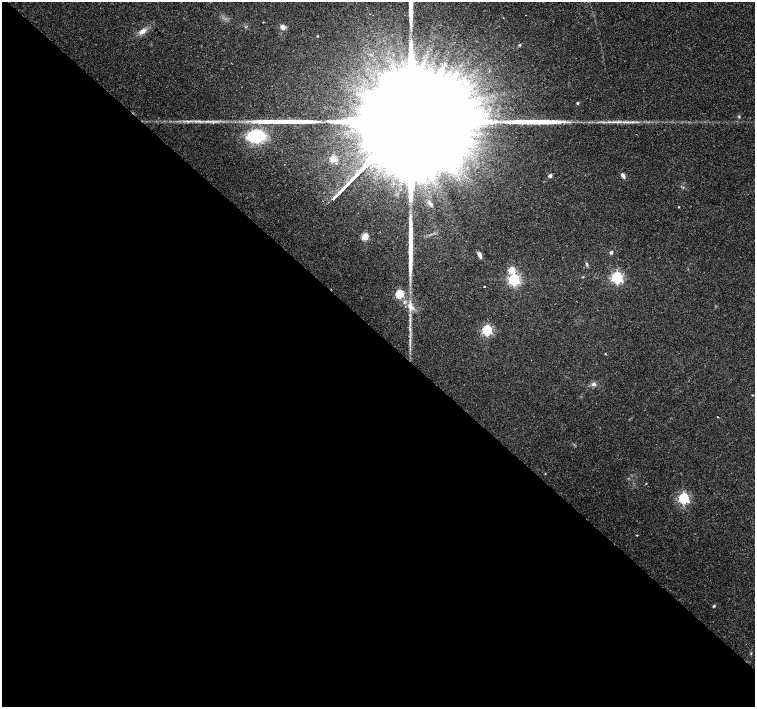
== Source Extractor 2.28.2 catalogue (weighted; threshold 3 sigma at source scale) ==
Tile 14 of 4 x 4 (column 2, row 4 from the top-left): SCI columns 1506-3010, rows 160-1568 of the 6026 x 6026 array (HDU 1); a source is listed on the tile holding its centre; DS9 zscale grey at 2 x 2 block average (1 PNG px = mean of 2 x 2 image px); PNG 757 x 709 px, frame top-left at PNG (2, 2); no overlay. Shown black and unused: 53% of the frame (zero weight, under 2 of 3 exposures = <1% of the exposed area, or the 3 px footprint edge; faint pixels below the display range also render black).
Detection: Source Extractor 2.28.2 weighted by HDU 2 'WHT'; one run over the whole footprint, this tile lists its part. Background 0.0233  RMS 0.003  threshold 0.0134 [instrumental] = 3 sigma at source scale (4.5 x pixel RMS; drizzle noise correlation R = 1.50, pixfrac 1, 0.0396/0.0396 arcsec/px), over >= 5 px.
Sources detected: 41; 1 inside a brighter object's white glare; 1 cosmic-ray / hot-pixel residue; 3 long thin detections or spike segments (spike, bleed or trail) — not listed; the other 36 listed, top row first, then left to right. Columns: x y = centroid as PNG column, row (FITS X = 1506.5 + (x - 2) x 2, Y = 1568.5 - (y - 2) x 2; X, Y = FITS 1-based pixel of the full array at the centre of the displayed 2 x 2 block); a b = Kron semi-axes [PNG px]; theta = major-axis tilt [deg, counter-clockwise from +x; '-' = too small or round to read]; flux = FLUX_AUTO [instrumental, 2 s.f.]
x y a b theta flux
263 22 2 2 - 0.37
283 27 6 5 - 2.9
142 31 10 5 33 4.7
317 36 3 2 - 0.51
520 45 3 3 - 0.81
577 103 3 3 - 0.92
490 109 6 3 58 1.8
739 116 4 3 - 0.69
401 132 117 16 45 130000
256 136 19 12 9 34
333 159 3 3 - 17
623 175 7 4 -56 2.4
550 176 3 3 - 2.4
430 204 10 5 -47 3.1
678 207 2 2 - 0.43
365 237 3 3 - 29
611 252 3 3 - 2
479 255 8 4 -59 2.4
587 264 6 3 -77 1
511 270 3 3 - 15
583 277 3 2 - 0.43
617 277 4 4 - 140
514 280 4 4 - 130
484 286 2 2 - 0.94
399 294 3 3 - 44
410 307 12 7 -46 6.2
487 330 4 4 - 89
605 354 3 2 - 0.41
593 384 5 5 - 2.2
753 395 2 2 - 0.39
718 417 2 2 - 0.63
545 474 3 2 - 0.29
646 483 2 2 - 0.4
683 498 4 4 - 120
637 535 2 2 - 0.37
714 606 3 3 - 0.86
Isophote crosses this tile's border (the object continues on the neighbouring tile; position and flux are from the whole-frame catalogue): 1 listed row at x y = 401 132
Diffuse or blended objects may show on this block-average render without a row.